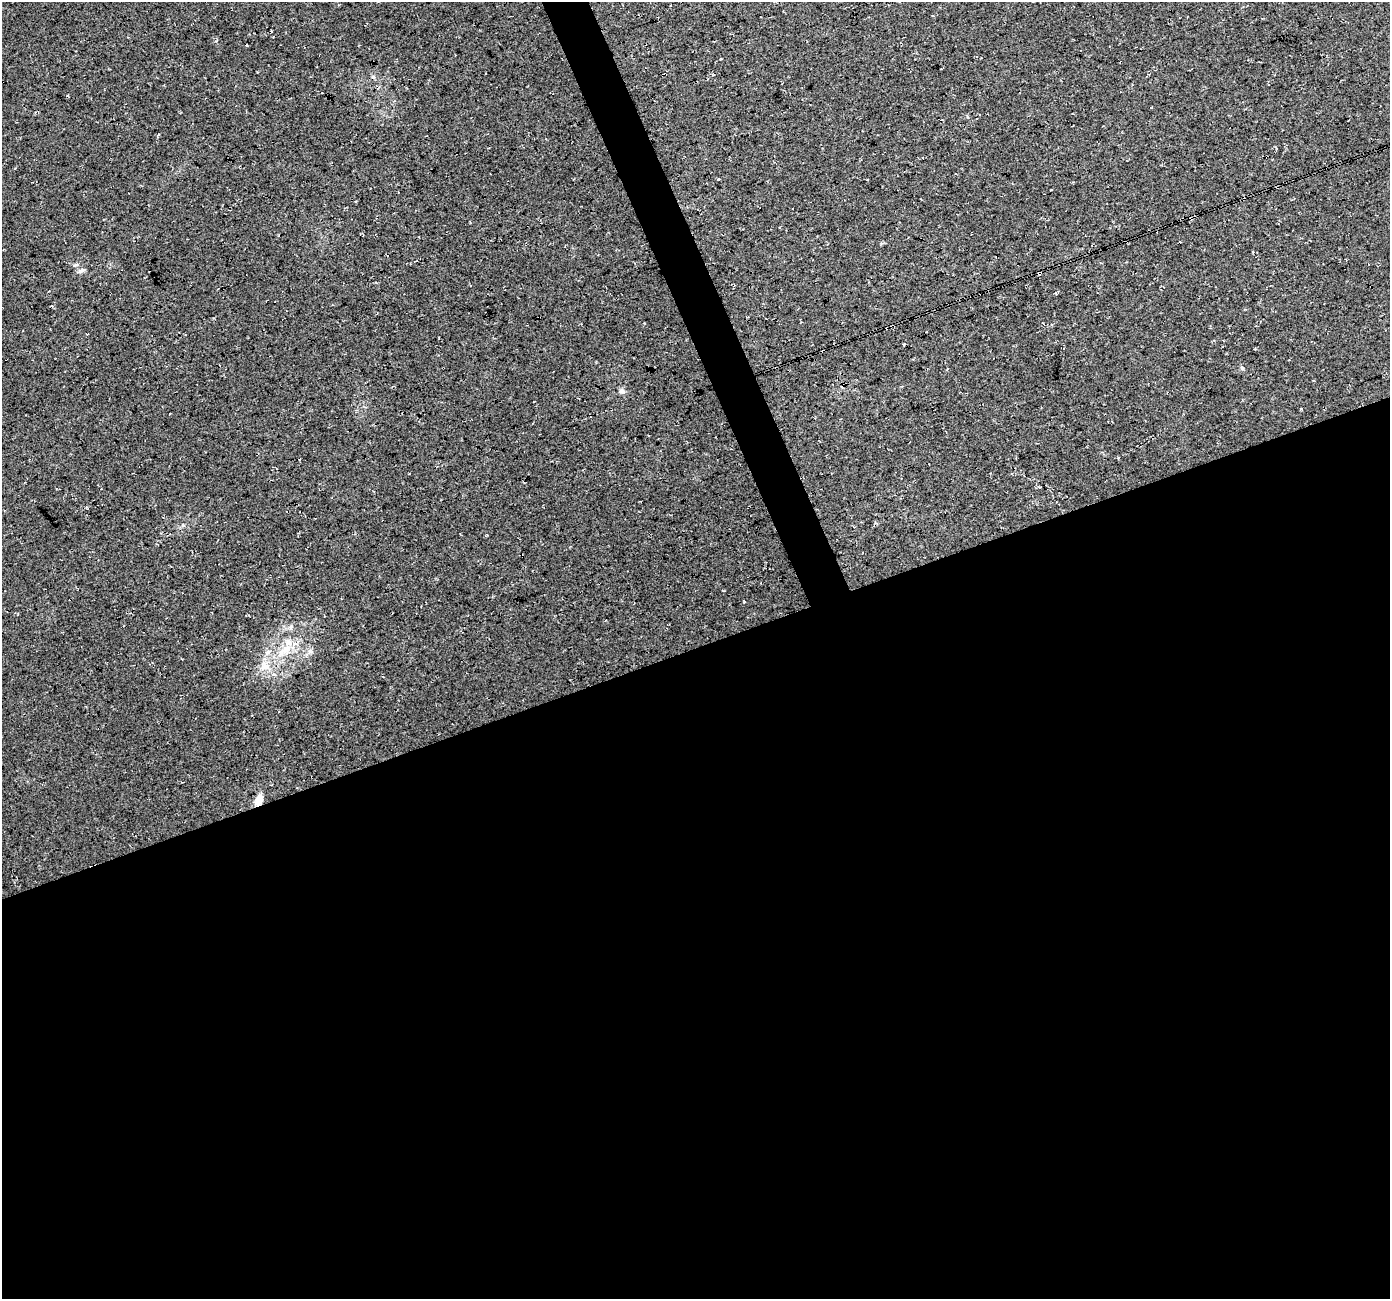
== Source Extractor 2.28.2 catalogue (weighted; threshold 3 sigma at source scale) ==
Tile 15 of 4 x 4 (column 3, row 4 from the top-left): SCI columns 2778-4165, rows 134-1430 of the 5553 x 5399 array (HDU 1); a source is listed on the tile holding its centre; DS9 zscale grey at full resolution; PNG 1392 x 1301 px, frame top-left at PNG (2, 2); no overlay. Shown black and unused: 52% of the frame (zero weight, under 3 of 4 exposures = <1% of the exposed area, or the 3 px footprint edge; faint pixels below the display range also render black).
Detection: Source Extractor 2.28.2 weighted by HDU 2 'WHT'; one run over the whole footprint, this tile lists its part. Background 0.0328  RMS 0.0079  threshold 0.0356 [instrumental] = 3 sigma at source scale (4.5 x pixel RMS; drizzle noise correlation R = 1.50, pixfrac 1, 0.0396/0.0396 arcsec/px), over >= 5 px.
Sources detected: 10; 1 cosmic-ray / hot-pixel residue — not listed; the other 9 listed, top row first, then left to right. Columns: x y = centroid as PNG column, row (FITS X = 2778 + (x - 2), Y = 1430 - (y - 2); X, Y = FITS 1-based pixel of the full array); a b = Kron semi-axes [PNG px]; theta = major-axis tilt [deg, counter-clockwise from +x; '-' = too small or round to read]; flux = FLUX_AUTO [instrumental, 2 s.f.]
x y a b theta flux
247 45 3 3 - 1.4
75 265 7 4 24 1.4
82 270 10 5 20 2.3
1055 293 4 4 - 1.1
1242 368 5 5 - 1.1
622 391 8 7 - 2.4
285 650 25 11 34 18
265 666 14 9 9 7.2
259 800 12 7 70 8.1
Overlapping masked pixels (flux is a lower limit): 1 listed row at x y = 259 800